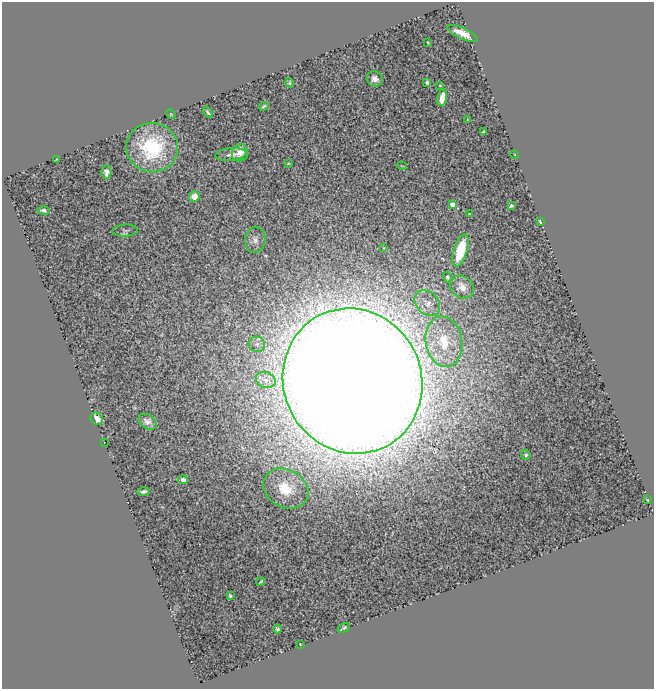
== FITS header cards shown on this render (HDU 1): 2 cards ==
NAXIS1  =                  652
NAXIS2  =                  687

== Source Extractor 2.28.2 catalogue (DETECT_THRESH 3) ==
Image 652 x 687 px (HDU 1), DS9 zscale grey, 1 PNG px = 1 image px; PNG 656 x 691 px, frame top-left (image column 1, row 687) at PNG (2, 2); each listed source drawn as its Kron ellipse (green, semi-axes under 4 px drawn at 4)
Background 1.02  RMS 0.081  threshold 0.242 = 3 sigma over >= 5 px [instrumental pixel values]
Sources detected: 50; all 50 listed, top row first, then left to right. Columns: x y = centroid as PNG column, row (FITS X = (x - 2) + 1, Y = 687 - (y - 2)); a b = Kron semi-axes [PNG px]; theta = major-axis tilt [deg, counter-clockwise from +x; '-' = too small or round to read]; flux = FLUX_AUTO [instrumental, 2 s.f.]
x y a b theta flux
462 33 16 5 -25 88
427 42 3 2 - 4.3
375 79 8 7 - 39
427 82 4 3 - 12
289 83 5 4 - 11
440 86 3 2 - 4
442 98 8 4 79 73
264 106 5 3 - 10
208 112 6 3 -53 9.7
171 114 5 4 - 4.8
468 120 3 2 - 4.3
484 132 4 3 - 8.9
152 147 26 25 - 450
240 153 9 8 - 55
231 155 16 6 6 32
515 155 4 2 - 4.9
56 159 4 2 - 4.6
288 164 3 2 - 5
402 166 5 3 - 4.7
106 172 7 5 86 20
194 196 5 5 - 67
452 205 4 4 - 34
511 206 4 4 - 11
43 210 6 3 -10 15
469 214 3 2 - 4.2
540 222 3 3 - 16
125 231 13 6 3 15
255 240 13 10 82 36
384 248 3 2 - 4.3
461 250 17 6 73 220
448 277 5 4 - 13
462 287 12 10 -42 60
427 303 14 11 -45 55
444 342 25 18 -80 210
257 344 8 7 - 28
266 380 10 8 -18 33
353 381 73 69 -62 57000
97 419 6 5 - 71
148 422 10 6 -37 33
104 443 2 2 - 2.3
526 455 5 4 - 10
183 480 5 4 - 23
286 489 23 19 -29 190
144 492 6 3 2 16
648 500 3 2 - 3.4
261 582 4 2 - 6.1
230 596 4 3 - 9
344 628 6 3 30 9.5
277 629 4 3 - 9.7
300 644 3 2 - 3